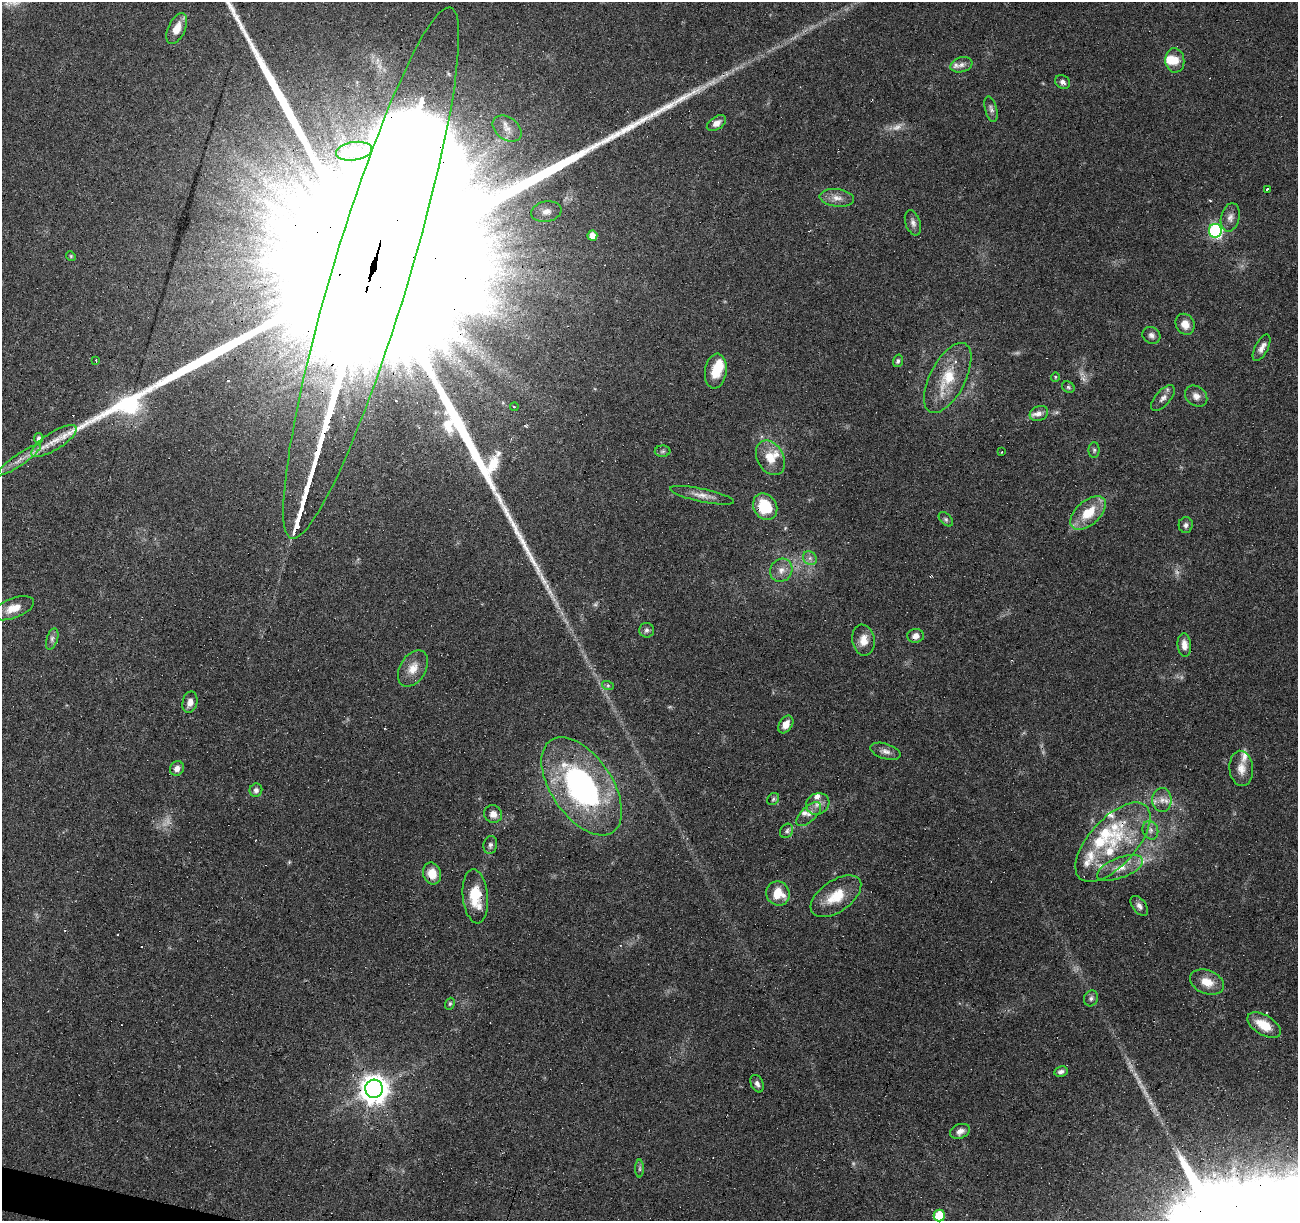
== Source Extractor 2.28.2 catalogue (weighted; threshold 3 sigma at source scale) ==
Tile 7 of 4 x 4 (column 3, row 2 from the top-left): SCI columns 2595-3890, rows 2652-3870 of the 5191 x 5367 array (HDU 1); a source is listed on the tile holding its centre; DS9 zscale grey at full resolution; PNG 1300 x 1223 px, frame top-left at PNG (2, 2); each listed source drawn as its Kron ellipse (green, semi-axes under 4 px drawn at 4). Shown black and unused: <1% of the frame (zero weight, under 4 of 8 exposures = <1% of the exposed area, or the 3 px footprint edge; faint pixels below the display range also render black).
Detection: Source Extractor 2.28.2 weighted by HDU 2 'WHT'; one run over the whole footprint, this tile lists its part. Background 0.0351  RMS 0.0019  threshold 0.00791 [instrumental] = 3 sigma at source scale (4.09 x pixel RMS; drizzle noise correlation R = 1.36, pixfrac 0.8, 0.0396/0.0396 arcsec/px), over >= 5 px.
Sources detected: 121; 10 too faint to see at this stretch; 2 inside a brighter object's white glare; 8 cosmic-ray / hot-pixel residue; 2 long thin detections or spike segments (spike, bleed or trail) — neither listed nor drawn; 15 inside a brighter listed object's ellipse — not listed separately; the other 84 listed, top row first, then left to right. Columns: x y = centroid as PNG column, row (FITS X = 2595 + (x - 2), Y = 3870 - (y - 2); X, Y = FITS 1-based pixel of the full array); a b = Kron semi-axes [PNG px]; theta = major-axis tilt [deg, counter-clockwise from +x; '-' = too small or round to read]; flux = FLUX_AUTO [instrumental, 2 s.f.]
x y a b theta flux
177 29 16 8 66 2.5
1175 60 12 9 -83 2.1
961 65 11 7 18 0.87
1063 82 8 6 -36 0.69
991 109 13 6 -76 0.69
716 123 11 6 33 1.2
507 129 16 11 -37 2
354 151 18 9 9 1.8
1267 189 3 3 - 0.56
837 198 17 9 -7 1.6
546 212 15 10 10 1.8
1230 217 14 9 75 1.2
913 223 13 7 -71 0.85
1215 231 7 6 - 33
592 236 5 5 - 1.8
71 256 5 4 - 0.23
371 273 277 38 73 96000
1185 324 11 9 -59 1.9
1151 335 9 8 - 0.74
1262 348 14 6 63 1.1
96 360 3 3 - 0.2
898 361 6 5 - 0.39
716 371 17 11 82 3.8
1055 377 5 4 - 0.2
948 378 38 18 63 7.2
1068 387 6 5 - 0.35
1196 396 12 9 -36 1.3
1163 398 16 7 49 1.1
514 407 4 3 - 0.2
1039 413 9 7 23 0.96
39 438 5 4 - 0.65
54 441 26 9 32 3
1094 450 7 5 90 0.4
663 451 8 6 2 0.37
1002 452 3 3 - 6.6
770 458 18 13 -61 3.2
19 460 25 5 35 1.8
702 495 32 6 -12 1.7
765 507 14 11 -56 6.8
1088 513 21 12 42 4.9
946 519 8 5 -45 0.41
1186 525 8 7 - 0.6
810 558 7 6 - 0.63
781 570 12 11 - 1.5
13 608 22 9 21 2.7
646 630 7 7 - 0.52
916 636 8 7 - 1.2
52 639 11 5 72 0.59
863 640 15 11 -80 2.1
1184 645 12 6 -84 1.6
413 669 20 13 59 2.4
608 686 6 4 -19 0.28
190 702 11 7 77 1.2
786 725 10 6 57 1.6
885 751 15 7 -17 1.1
177 768 7 6 - 0.99
1241 768 18 12 -84 2
582 786 55 30 -56 40
256 790 7 6 - 0.66
773 799 6 5 - 0.35
1162 800 12 10 89 1.5
818 804 12 10 27 1.4
493 814 9 8 - 1.4
809 814 15 7 43 1.2
1150 830 9 7 -67 0.79
787 831 8 6 54 0.53
1113 842 49 23 48 13
490 845 9 6 80 0.63
1120 868 24 10 21 2.7
432 873 11 9 -71 2.9
778 893 12 11 - 3.8
475 896 27 12 -84 5.8
836 896 29 15 35 5
1139 906 11 7 -53 0.84
1207 982 17 11 -21 3.1
1091 998 8 7 - 0.54
450 1004 6 4 68 0.28
1264 1025 18 10 -31 4.2
1061 1072 7 5 10 0.64
757 1084 9 6 -65 0.7
374 1089 9 9 - 260
960 1131 10 7 21 1.1
640 1169 9 4 90 0.36
939 1216 6 5 - 6.2
Overlapping masked pixels (flux is a lower limit): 7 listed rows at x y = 371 273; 765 507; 916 636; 582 786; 432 873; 475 896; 374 1089